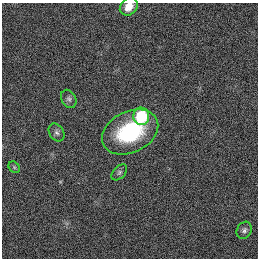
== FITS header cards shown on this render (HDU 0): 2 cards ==
NAXIS1  =                  256
NAXIS2  =                  256

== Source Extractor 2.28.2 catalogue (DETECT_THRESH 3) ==
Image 256 x 256 px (HDU 0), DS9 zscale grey, 1 PNG px = 1 image px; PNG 260 x 260 px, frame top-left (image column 1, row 256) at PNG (2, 3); each listed source drawn as its Kron ellipse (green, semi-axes under 4 px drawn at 4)
Background 1120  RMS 5.2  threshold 15.6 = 3 sigma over >= 5 px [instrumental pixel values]
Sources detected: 8; all 8 listed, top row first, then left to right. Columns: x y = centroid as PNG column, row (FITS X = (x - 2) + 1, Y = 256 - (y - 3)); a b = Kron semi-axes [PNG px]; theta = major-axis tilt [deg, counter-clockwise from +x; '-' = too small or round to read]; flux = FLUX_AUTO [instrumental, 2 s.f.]
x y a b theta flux
129 7 10 8 47 4200
69 99 10 7 -61 1200
141 116 9 8 - 18000
57 132 10 7 -56 1100
130 132 29 20 26 30000
14 167 6 5 - 590
119 172 9 6 46 790
244 230 9 7 61 1100
At the frame edge (FLAGS 8, measured only in part): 1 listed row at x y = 129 7